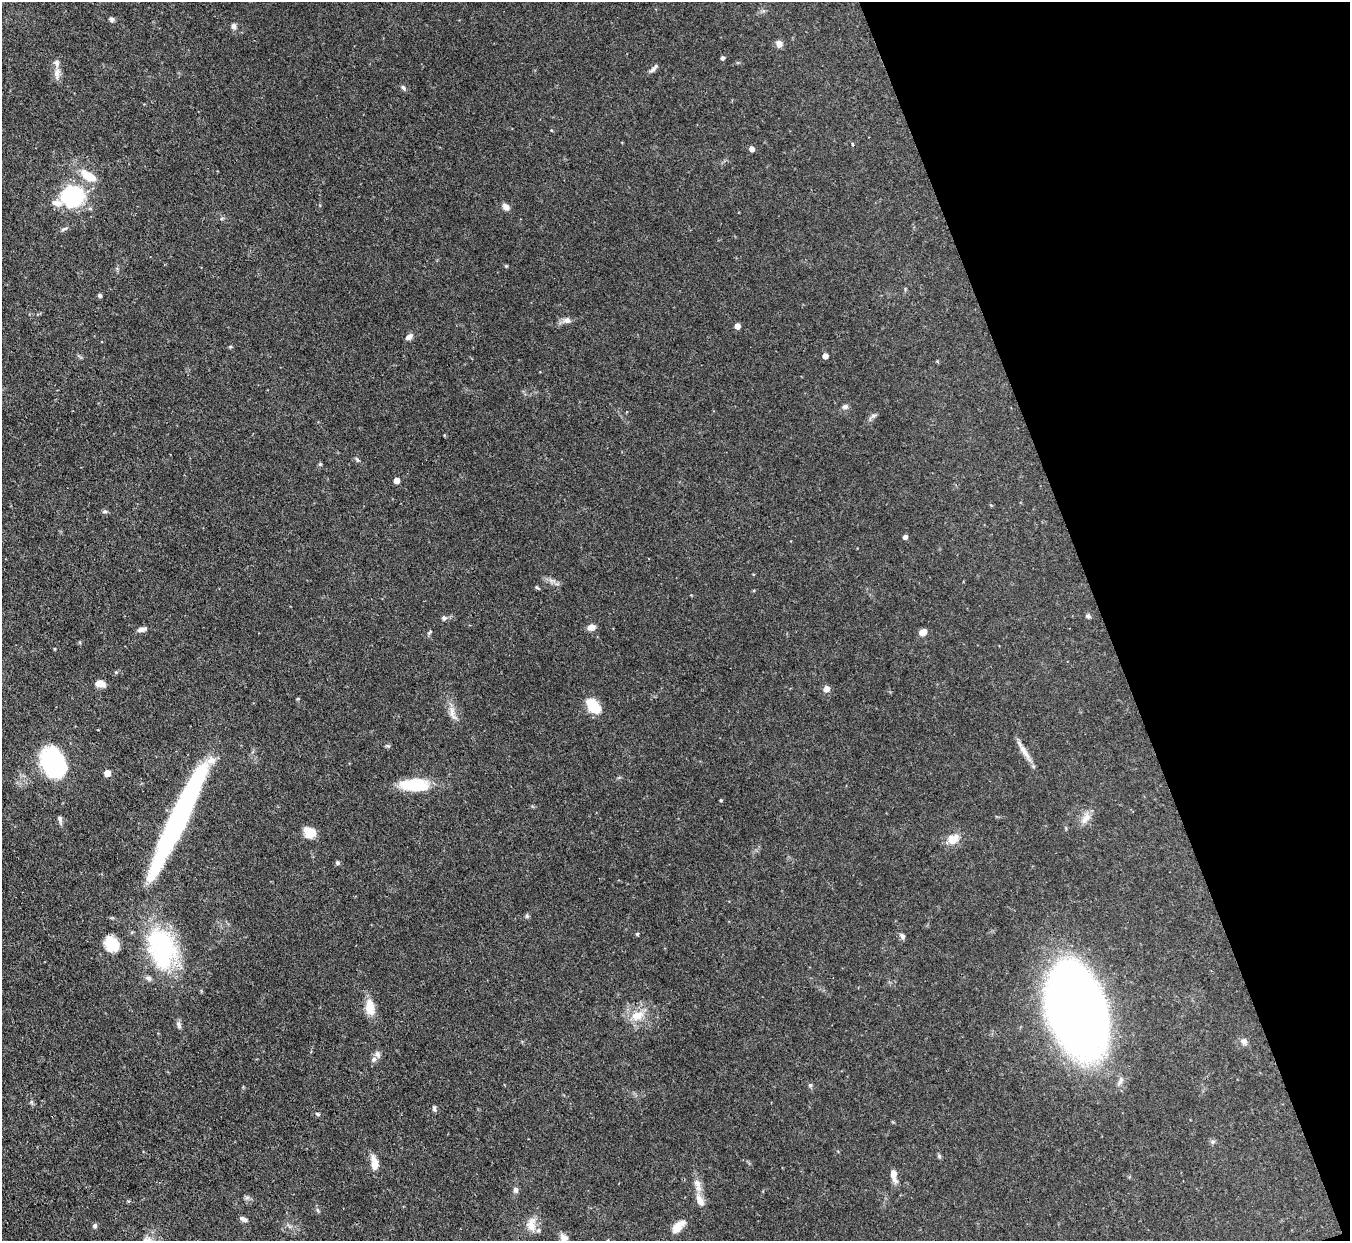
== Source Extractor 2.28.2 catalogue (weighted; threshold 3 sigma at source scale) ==
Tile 12 of 4 x 4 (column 4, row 3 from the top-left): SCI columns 4044-5391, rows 1385-2623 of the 5393 x 5373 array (HDU 1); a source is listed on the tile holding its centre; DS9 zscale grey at full resolution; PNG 1352 x 1243 px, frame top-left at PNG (2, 2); no overlay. Shown black and unused: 18% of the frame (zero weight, under 3 of 4 exposures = <1% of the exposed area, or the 3 px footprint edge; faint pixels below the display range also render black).
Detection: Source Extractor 2.28.2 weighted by HDU 2 'WHT'; one run over the whole footprint, this tile lists its part. Background 0.0909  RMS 0.0046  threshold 0.0206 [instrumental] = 3 sigma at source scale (4.5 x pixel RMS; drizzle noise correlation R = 1.50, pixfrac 1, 0.05/0.05 arcsec/px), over >= 5 px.
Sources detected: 89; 2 inside a brighter object's white glare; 1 cosmic-ray / hot-pixel residue — not listed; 7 inside a brighter listed object's ellipse — not listed separately; the other 79 listed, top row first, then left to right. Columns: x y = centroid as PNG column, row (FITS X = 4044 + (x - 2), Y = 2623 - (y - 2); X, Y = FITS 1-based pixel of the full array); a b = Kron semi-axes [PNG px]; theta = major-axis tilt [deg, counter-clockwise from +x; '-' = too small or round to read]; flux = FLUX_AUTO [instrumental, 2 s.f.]
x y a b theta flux
111 19 6 6 - 1.1
234 26 7 6 - 1.4
779 43 9 7 -38 2.2
722 58 5 4 - 0.93
653 69 11 5 43 1.4
57 73 17 7 79 3
403 88 8 5 -53 0.93
551 130 5 3 - 0.35
852 144 5 3 - 0.77
752 149 5 4 - 2.6
87 175 19 12 -36 7.5
73 196 12 10 9 72
56 203 14 8 -15 3.5
506 207 9 7 -55 2.2
64 229 11 4 20 0.99
506 266 4 4 - 0.48
99 295 5 4 - 0.87
567 320 10 8 9 2
737 326 4 4 - 3.6
409 337 9 6 38 1.9
230 347 5 4 - 0.53
825 356 4 4 - 3.3
845 407 8 6 13 1.4
444 435 5 3 - 0.39
357 460 8 3 -58 0.68
320 464 5 5 - 0.6
396 480 4 4 - 4.3
105 512 8 4 9 0.76
905 537 4 4 - 1.6
537 587 6 4 -44 0.55
1088 616 8 5 -19 0.92
444 618 6 5 - 1.1
591 627 9 7 7 2.9
142 629 10 5 14 2.4
430 632 9 2 40 0.57
923 632 8 7 - 2.9
116 672 5 5 - 0.59
100 684 10 6 -12 4.3
826 689 5 5 - 4.4
298 699 4 3 - 0.49
593 706 15 9 -47 16
451 711 17 6 -81 3.2
388 746 6 4 -18 0.64
1024 751 26 7 -58 4.3
53 761 26 22 -80 51
107 773 5 5 - 5.7
414 785 33 14 -2 18
721 800 4 3 - 0.48
60 819 10 5 -75 1.2
1085 819 15 9 52 3.9
178 820 113 15 64 130
311 833 14 10 33 5.5
953 839 15 11 23 5.8
338 863 6 4 -74 0.72
527 916 6 5 - 0.75
637 934 5 4 - 0.49
902 936 8 6 -51 1.4
112 944 19 15 -52 9.8
162 949 50 33 -75 56
370 1007 20 10 -84 7
1077 1011 61 39 -69 590
637 1015 19 13 23 7.7
179 1025 10 6 -68 1.4
1244 1041 9 8 - 1.8
378 1054 9 7 -71 1.6
810 1085 5 5 - 0.68
434 1109 7 5 -88 0.96
317 1114 6 4 -22 0.68
939 1156 6 5 - 0.69
374 1163 17 8 -80 5.1
893 1174 9 7 -84 2.9
697 1183 15 8 -55 3.1
515 1190 7 6 - 1.4
700 1200 19 9 -62 4.1
244 1219 10 5 -27 1.5
531 1224 20 11 86 5.3
95 1225 6 6 - 0.97
678 1226 19 9 45 5.8
563 1237 11 8 -45 2.5
Overlapping masked pixels (flux is a lower limit): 1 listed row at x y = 178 820